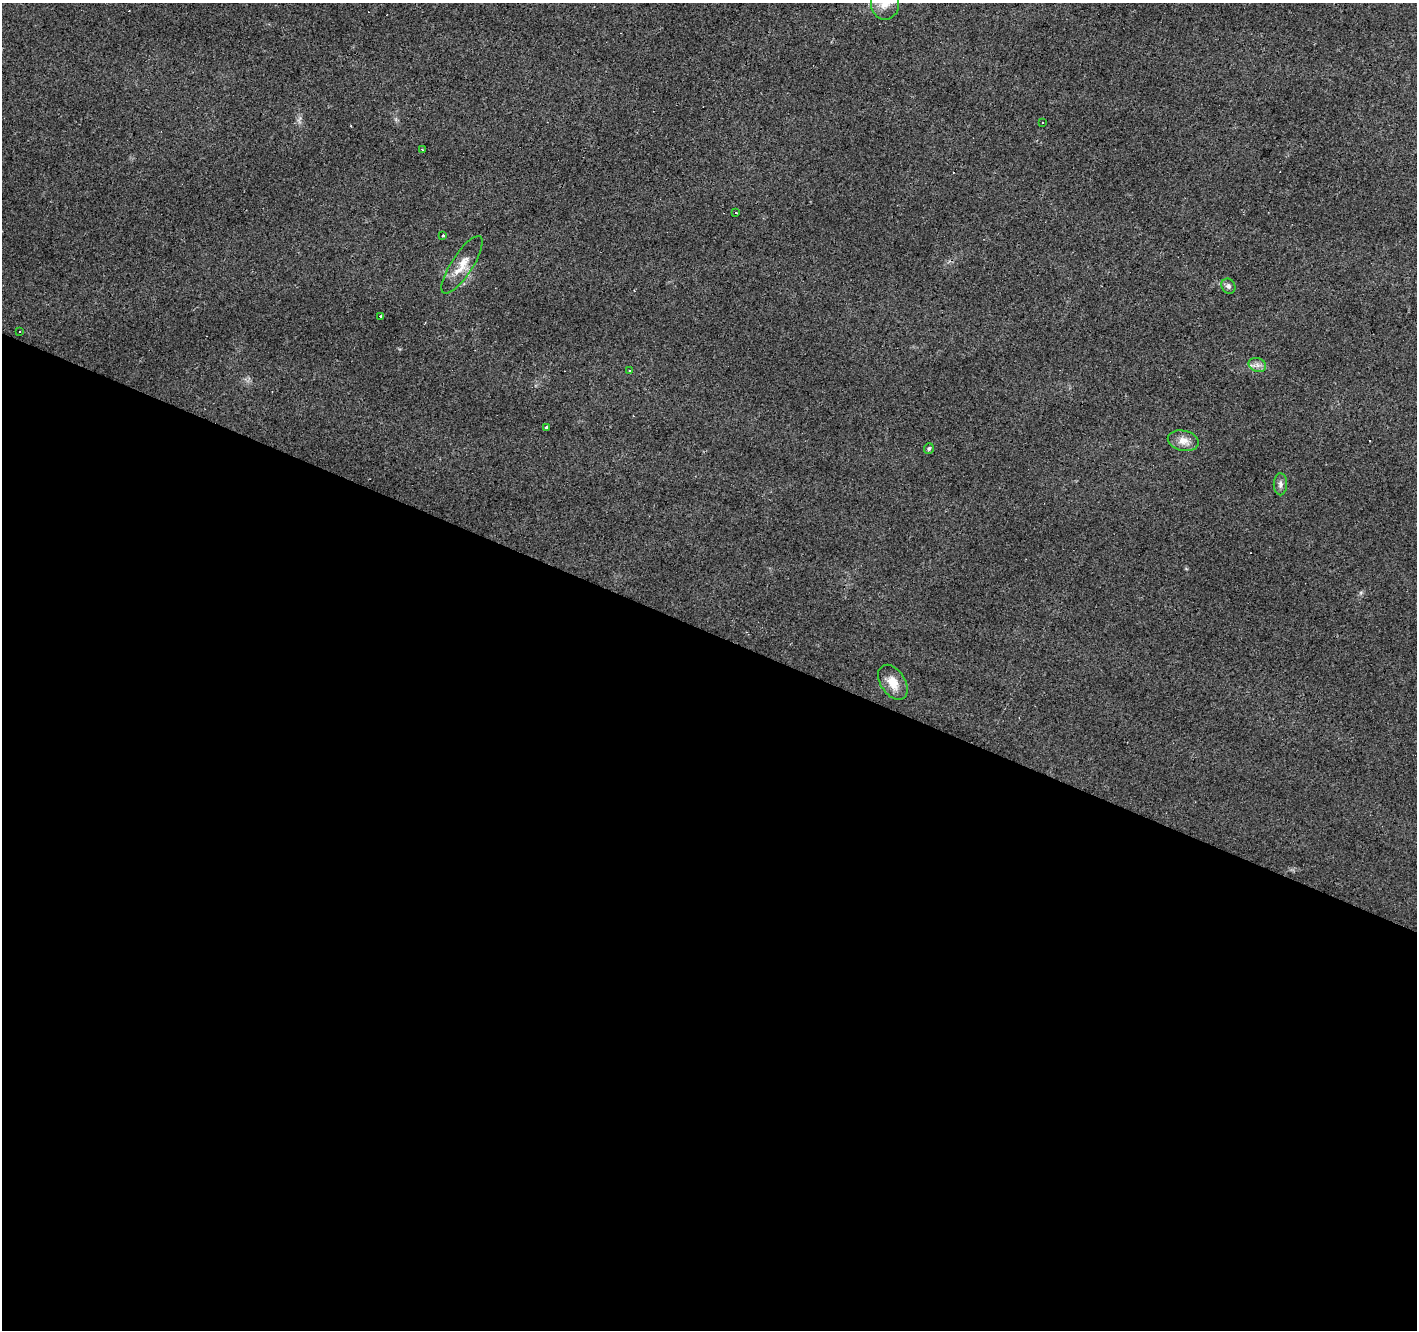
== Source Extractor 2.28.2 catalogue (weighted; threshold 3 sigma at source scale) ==
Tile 14 of 4 x 4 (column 2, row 4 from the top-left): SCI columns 1420-2834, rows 267-1594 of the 5663 x 5777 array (HDU 1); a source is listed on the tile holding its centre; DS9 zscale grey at full resolution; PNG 1419 x 1332 px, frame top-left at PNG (2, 3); each listed source drawn as its Kron ellipse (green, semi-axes under 4 px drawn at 4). Shown black and unused: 53% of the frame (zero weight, under 2 of 3 exposures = <1% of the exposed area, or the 3 px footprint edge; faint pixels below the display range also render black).
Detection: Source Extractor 2.28.2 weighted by HDU 2 'WHT'; one run over the whole footprint, this tile lists its part. Background 0.0202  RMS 0.0061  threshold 0.0272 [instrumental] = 3 sigma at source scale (4.5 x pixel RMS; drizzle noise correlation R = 1.50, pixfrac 1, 0.0396/0.0396 arcsec/px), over >= 5 px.
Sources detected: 21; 5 cosmic-ray / hot-pixel residue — neither listed nor drawn; the other 16 listed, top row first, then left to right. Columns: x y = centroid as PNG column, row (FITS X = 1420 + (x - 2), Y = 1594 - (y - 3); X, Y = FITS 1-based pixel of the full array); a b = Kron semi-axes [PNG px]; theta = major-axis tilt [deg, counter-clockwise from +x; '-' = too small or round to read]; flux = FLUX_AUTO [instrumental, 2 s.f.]
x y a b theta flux
885 3 16 14 90 7.8
1042 122 3 2 - 0.42
422 150 4 2 - 0.62
736 213 3 2 - 1.2
442 235 3 3 - 3
462 265 33 10 57 9.7
1228 286 8 6 -58 1.9
381 317 4 3 - 4.3
20 332 2 2 - 0.52
1257 365 9 6 -22 2.8
630 370 3 3 - 2.5
547 427 3 3 - 9.6
1183 441 16 10 -13 5.6
929 448 5 5 - 1
1280 484 11 6 89 2.3
893 682 19 12 -56 9.1
Isophote crosses this tile's border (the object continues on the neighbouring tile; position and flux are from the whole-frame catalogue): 1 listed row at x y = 885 3